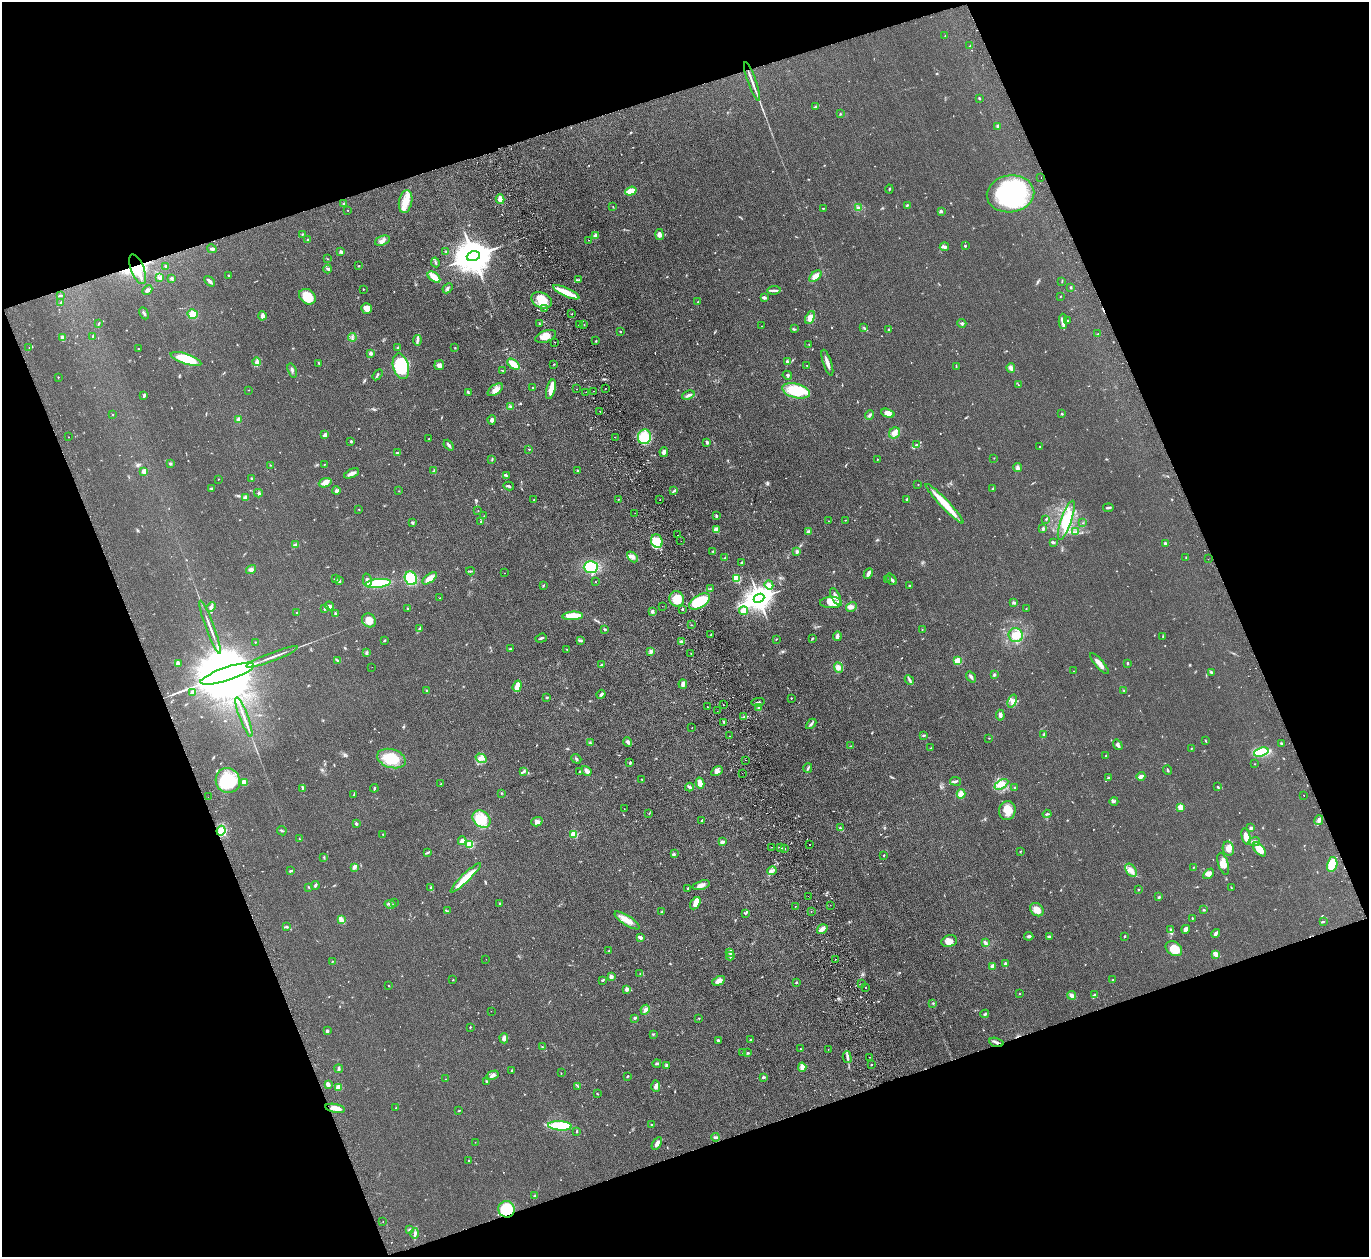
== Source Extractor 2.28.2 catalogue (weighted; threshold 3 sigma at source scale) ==
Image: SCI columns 56-5520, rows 177-5193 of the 5574 x 5496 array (HDU 1 of 3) = the unmasked area's bounding box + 8 px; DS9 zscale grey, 4 x 4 block average (1 PNG px = mean of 4 x 4 image px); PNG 1371 x 1259 px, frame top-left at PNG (2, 2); each listed source drawn as its Kron ellipse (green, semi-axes under 4 px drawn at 4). Shown black and unused: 40% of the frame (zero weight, under 2 of 3 exposures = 3% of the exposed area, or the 3 px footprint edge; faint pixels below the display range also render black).
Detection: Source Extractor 2.28.2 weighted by HDU 2 'WHT'. Background 0.0465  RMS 0.0085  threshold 0.038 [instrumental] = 3 sigma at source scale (4.5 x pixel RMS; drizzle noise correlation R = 1.50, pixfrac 1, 0.05/0.05 arcsec/px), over >= 5 px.
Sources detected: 741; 3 too faint to see at this stretch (4 x 4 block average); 6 inside a brighter object's white glare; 17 cosmic-ray / hot-pixel residue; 1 long thin detection or spike segment (spike, bleed or trail) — neither listed nor drawn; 14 coinciding with a brighter row at this scale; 22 inside a brighter listed object's ellipse — not listed separately; of the other 678, all 500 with FLUX_AUTO >= 1.85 (the completeness limit of this list) listed and drawn (178 fainter detections not listed), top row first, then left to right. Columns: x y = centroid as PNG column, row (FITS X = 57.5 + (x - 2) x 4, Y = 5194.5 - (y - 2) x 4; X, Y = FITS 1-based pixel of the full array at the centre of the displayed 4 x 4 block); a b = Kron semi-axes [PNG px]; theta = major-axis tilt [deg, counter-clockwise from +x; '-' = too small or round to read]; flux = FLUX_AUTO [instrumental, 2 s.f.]
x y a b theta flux
945 36 2 2 - 3.3
970 46 2 2 - 3
752 81 21 2 -70 30
979 98 2 2 - 4.9
815 107 2 2 - 2.6
840 114 2 2 - 2.6
998 126 2 2 - 11
1041 178 2 2 - 4.7
889 189 4 2 - 4.3
631 191 6 4 18 54
1010 194 24 18 7 660
500 199 5 2 - 11
406 202 11 6 78 67
344 204 2 2 - 3.4
907 205 3 2 - 4.8
613 207 2 2 - 1.9
823 208 3 2 - 2.8
858 208 3 3 - 8.2
347 210 2 2 - 2.1
941 211 2 2 - 31
302 234 2 2 - 4.4
596 235 2 2 - 93
660 235 5 4 - 15
308 239 2 2 - 4
588 240 2 2 - 2.3
382 241 8 4 20 22
965 246 2 2 - 4.2
944 247 4 3 - 12
212 249 5 2 - 9
446 251 2 2 - 3.5
341 252 4 3 - 8.3
473 256 7 5 17 17000
328 259 2 2 - 2.1
435 262 5 2 - 8.4
166 266 2 2 - 23
359 266 2 2 - 2.9
138 269 16 6 -69 74
328 269 4 3 - 8.7
228 275 3 2 - 2.6
815 276 7 4 39 35
434 277 7 4 -37 38
160 278 4 3 - 8.6
172 278 2 2 - 30
579 280 3 2 - 4
209 281 6 2 -48 17
1062 281 2 2 - 1.9
1070 287 2 2 - 5.2
448 288 6 3 47 9.3
363 289 2 2 - 3.2
147 290 5 3 - 11
774 290 7 2 8 12
566 292 14 3 -24 130
60 296 4 2 - 4.6
1060 296 2 2 - 2
307 297 9 7 -39 100
764 298 4 3 - 8.5
542 300 11 7 -25 66
698 302 3 2 - 2.5
61 303 3 2 - 3.6
366 308 5 5 - 36
545 309 2 2 - 2.9
144 313 6 2 -62 8.6
193 314 5 5 - 39
572 314 2 2 - 2.1
262 316 4 3 - 21
810 318 7 4 66 32
1068 320 2 2 - 4.7
1063 321 7 4 -89 17
99 323 4 2 - 3.5
962 323 4 2 - 8.6
539 324 2 2 - 3.2
579 324 2 2 - 3.9
584 324 2 2 - 2
761 326 2 2 - 2.2
864 327 3 2 - 3.6
794 329 3 2 - 4.5
888 329 2 2 - 2.6
620 332 2 2 - 3.3
1098 334 2 2 - 3.4
92 336 3 2 - 3.9
545 336 11 6 19 54
352 337 4 2 - 6.3
62 338 4 3 - 18
417 340 5 3 - 11
596 341 2 2 - 3.4
554 342 2 2 - 4.3
809 344 2 2 - 2.2
29 348 2 2 - 3.6
397 348 2 2 - 6.1
455 348 2 2 - 2.5
138 349 2 2 - 3.8
370 353 3 2 - 12
186 359 16 5 -18 150
256 362 4 2 - 9.6
787 362 3 2 - 8.3
319 363 2 2 - 4.1
827 363 13 2 -72 25
513 364 7 3 -37 88
554 364 2 2 - 2.5
439 365 5 5 - 15
807 365 2 2 - 2.1
401 366 13 8 -75 270
956 366 2 2 - 2.3
1011 368 5 3 - 12
292 370 7 2 -70 11
502 370 2 2 - 2.2
377 375 6 2 56 7.2
787 375 5 2 - 6.1
58 377 2 2 - 4.3
1019 385 3 2 - 3.3
532 387 2 2 - 2.5
606 388 2 2 - 2.2
551 389 10 3 76 48
577 389 2 2 - 5.3
248 390 2 2 - 1.9
495 390 9 5 34 31
594 391 2 2 - 2.9
796 391 14 7 -14 170
586 392 2 2 - 2.3
468 393 3 2 - 4.8
144 395 4 2 - 7.9
688 395 6 2 21 12
511 407 3 3 - 7.2
600 411 2 2 - 1.8
888 413 7 4 -18 34
112 414 2 2 - 3
1062 414 2 2 - 14
870 415 5 2 - 8.1
238 419 3 2 - 16
492 420 4 3 - 14
894 433 6 5 - 23
325 435 4 3 - 12
68 437 2 2 - 3.1
615 437 2 2 - 3.5
644 437 7 6 - 100
429 438 3 2 - 2.8
351 441 2 2 - 22
707 442 3 2 - 10
449 445 6 3 -49 9.9
916 445 4 2 - 4.5
1039 447 2 2 - 3.1
529 449 2 2 - 5.5
664 452 5 3 - 17
397 453 3 2 - 12
994 458 2 2 - 2
492 459 2 2 - 3.4
877 459 2 2 - 3
170 463 3 2 - 7.1
324 464 2 2 - 2.6
270 465 2 2 - 2.5
1018 468 4 3 - 14
578 470 2 2 - 12
144 471 4 3 - 16
434 471 3 2 - 3.7
352 473 8 3 25 21
506 476 3 2 - 5
251 478 2 2 - 13
218 479 2 2 - 2.9
325 483 6 4 19 29
918 484 2 2 - 3.9
509 486 5 2 - 7.5
211 489 4 2 - 4.1
993 489 3 2 - 4.6
336 491 4 4 - 11
399 491 2 2 - 2
674 491 2 2 - 3.4
258 493 4 3 - 6.6
246 497 3 2 - 48
619 499 2 2 - 2.6
660 499 2 2 - 2.9
906 499 2 2 - 7.2
534 500 2 2 - 2.9
945 504 27 4 -47 110
1108 508 5 2 - 8.9
359 509 2 2 - 3.2
478 511 2 2 - 2
635 513 2 2 - 3.2
716 515 3 2 - 5.8
484 516 2 2 - 2.2
1046 519 2 2 - 4.7
845 520 2 2 - 2
1066 520 20 5 71 89
481 521 2 2 - 2.7
829 521 2 2 - 2.3
412 523 3 2 - 8.1
1083 523 2 2 - 1.9
1043 528 3 2 - 7.8
716 530 4 3 - 31
809 532 3 3 - 7.2
1075 532 2 2 - 2.6
678 535 2 2 - 3.2
657 541 7 5 -68 67
681 541 2 2 - 2.3
1053 542 3 2 - 9.3
1165 543 2 2 - 23
295 545 3 2 - 5.1
713 551 3 2 - 3.2
797 552 3 2 - 13
632 557 6 4 -45 19
725 558 3 2 - 3.1
1186 558 3 2 - 4
1208 559 2 2 - 4.4
742 562 2 2 - 5.5
591 567 7 6 - 180
251 570 5 3 - 12
470 571 4 2 - 5.6
505 573 2 2 - 2.9
868 574 6 3 62 20
411 578 7 6 - 140
430 578 8 3 37 45
737 578 2 2 - 310
336 579 4 2 - 4
891 579 6 2 -53 11
367 580 7 3 -76 17
887 580 2 2 - 1.9
339 581 3 2 - 7.1
595 582 2 2 - 3.6
378 583 13 4 6 290
543 585 3 2 - 3.6
769 585 4 4 - 20
909 585 2 2 - 3.2
710 589 2 2 - 2.3
835 596 9 3 -64 23
440 598 2 2 - 2.3
759 598 5 4 - 5600
677 599 8 7 - 72
700 602 11 6 31 200
831 603 11 5 0 40
1014 603 3 2 - 5.9
329 606 5 3 - 12
662 606 2 2 - 2.4
211 607 5 3 - 12
851 607 5 3 - 17
408 608 2 2 - 2.8
1026 608 2 2 - 2
324 609 3 2 - 3.9
682 610 3 2 - 4.2
652 611 2 2 - 43
743 611 4 4 - 30
297 613 2 2 - 3.4
335 614 2 2 - 5.2
573 616 10 4 4 120
369 620 7 6 - 43
691 625 2 2 - 2.2
210 627 28 2 -70 28
419 629 3 3 - 5.4
605 629 2 2 - 7.8
922 629 2 2 - 3.9
711 635 2 2 - 4
1016 635 7 7 - 48
837 636 5 3 - 16
1163 636 3 2 - 3
541 638 6 2 19 7.1
812 638 3 2 - 3.7
776 639 2 2 - 2.2
384 640 2 2 - 2
581 641 3 2 - 5.6
255 642 2 2 - 5.4
681 642 3 3 - 11
510 649 2 2 - 19
567 649 2 2 - 2.3
651 652 3 3 - 9.1
367 653 2 2 - 3.3
691 653 2 2 - 2.3
272 657 27 2 21 32
338 661 4 2 - 5.5
958 661 4 3 - 62
1127 663 3 2 - 5
178 664 4 3 - 8.2
1099 664 13 3 -49 30
602 665 3 2 - 9
372 667 2 2 - 2.4
838 667 5 4 - 18
1073 671 2 2 - 2
1211 672 3 2 - 4.7
227 674 28 6 18 110000
994 675 3 2 - 7.5
971 677 6 2 -55 14
909 680 5 2 - 7.5
683 684 5 3 - 15
517 686 6 3 71 78
427 691 2 2 - 3.3
1124 691 2 2 - 2.4
192 692 4 2 - 7.4
601 694 5 2 - 9.5
547 697 3 2 - 4.5
791 698 2 2 - 5.7
1012 701 7 3 71 16
758 702 6 2 10 7.2
723 705 2 2 - 5.7
707 707 2 2 - 2
759 708 3 2 - 16
717 711 2 2 - 2.4
1000 715 5 3 - 18
244 717 21 2 -69 31
744 717 3 2 - 4.8
724 722 3 2 - 5.4
811 724 6 2 46 9.3
692 728 2 2 - 1.9
924 735 4 2 - 4.8
1044 735 4 2 - 6
729 736 2 2 - 5.2
989 738 2 2 - 2.5
1205 740 3 2 - 2.9
628 742 5 3 - 14
590 743 4 2 - 5.7
1281 743 3 2 - 3.3
1118 745 6 2 -55 14
851 746 2 2 - 1.9
931 748 2 2 - 3
1191 748 2 2 - 3
1261 752 7 4 18 180
1106 755 2 2 - 3.1
481 758 6 3 -32 16
391 759 15 9 -17 130
576 759 5 2 - 5.4
746 760 2 2 - 3
630 763 4 2 - 4.8
1255 764 2 2 - 2.2
808 768 5 2 - 6.8
1168 770 4 2 - 5.3
523 771 3 2 - 6.7
580 771 3 2 - 3.2
587 771 5 3 - 18
717 771 6 4 29 17
742 773 2 2 - 5
1141 776 4 2 - 22
1108 778 3 2 - 5.3
642 779 3 2 - 2.6
228 780 13 12 - 310
956 781 6 3 -8 8.3
244 783 4 4 - 38
700 783 6 3 -77 39
441 784 2 2 - 2.7
1001 784 7 4 30 29
689 787 4 3 - 9
1218 787 3 2 - 4.1
374 788 4 2 - 6.3
1014 788 3 2 - 3.9
302 789 2 2 - 2.6
501 793 2 2 - 2.5
961 794 5 4 - 28
354 795 3 2 - 3.2
1304 795 2 2 - 3
208 797 2 2 - 7.2
1114 801 4 2 - 6.8
1181 807 2 2 - 140
624 809 2 2 - 2
1007 810 9 8 - 49
649 813 2 2 - 2.5
1047 814 4 2 - 6.4
481 819 10 7 -43 110
702 820 2 2 - 4.1
1319 820 5 2 - 9.8
537 822 6 4 15 16
356 824 2 2 - 28
840 828 2 2 - 2.7
1251 828 3 2 - 10
221 831 5 4 - 24
282 831 5 2 - 4.5
383 834 2 2 - 2.9
574 834 2 2 - 290
1246 836 8 4 -77 26
300 839 2 2 - 2.4
462 841 4 4 - 14
722 842 4 2 - 17
1254 842 6 2 8 19
469 844 2 2 - 350
810 845 2 2 - 6.4
771 847 2 2 - 4.5
780 847 2 2 - 2.4
785 849 2 2 - 2.9
1228 849 7 5 -81 27
1260 849 8 4 -49 66
1021 851 2 2 - 3.5
427 853 2 2 - 2.6
674 853 2 2 - 2.5
884 855 2 2 - 4.8
324 857 2 2 - 2.9
1223 864 11 5 -73 36
1332 864 7 5 76 100
354 867 4 2 - 5.7
1193 867 2 2 - 1.9
1131 870 7 5 -55 30
290 871 3 2 - 7.6
772 871 5 3 - 10
1209 874 6 4 47 18
466 878 20 4 44 110
315 885 4 2 - 6.7
701 885 9 3 16 29
309 887 2 2 - 3.4
431 887 2 2 - 2.8
1231 887 2 2 - 2.6
688 888 2 2 - 4.4
1139 890 2 2 - 2.7
808 896 2 2 - 2.2
1159 897 3 2 - 6
394 902 2 2 - 2.7
499 903 2 2 - 3.8
695 903 7 4 57 38
390 904 5 2 - 9.7
830 905 2 2 - 2.3
795 906 2 2 - 24
1037 910 7 6 - 42
1204 910 3 2 - 5.3
447 911 3 2 - 2.5
662 911 2 2 - 3.7
811 912 2 2 - 11
746 913 3 2 - 5.5
1192 918 2 2 - 3.3
341 920 4 2 - 34
627 920 14 4 -34 49
1323 921 2 2 - 3.5
286 927 4 2 - 6.1
822 929 5 3 - 30
1170 929 2 2 - 5.7
1186 929 4 3 - 21
1216 933 5 2 - 15
1029 936 4 3 - 8.7
1124 936 3 2 - 3.5
640 937 3 2 - 17
1049 937 3 2 - 10
949 941 8 6 17 34
985 943 4 3 - 9
1174 949 9 6 -35 79
609 951 2 2 - 8.6
730 952 4 3 - 9.8
1216 954 3 2 - 52
730 956 4 2 - 12
486 959 2 2 - 2.6
836 959 2 2 - 8.4
332 962 2 2 - 2.7
1005 964 3 2 - 11
992 966 2 2 - 28
640 974 2 2 - 2
611 977 2 2 - 73
453 980 2 2 - 2.2
603 980 3 2 - 5.6
1113 980 2 2 - 9.7
719 981 6 4 26 28
796 982 2 2 - 13
862 984 2 2 - 5.1
389 986 2 2 - 2.2
866 988 2 2 - 5.9
627 989 2 2 - 62
1019 994 2 2 - 3
1072 995 4 3 - 17
1095 995 3 3 - 6.6
933 1004 2 2 - 2.1
645 1010 5 3 - 19
491 1011 2 2 - 3.2
985 1014 4 2 - 8
635 1018 3 2 - 5.1
699 1018 2 2 - 3.3
470 1027 2 2 - 3.9
327 1031 3 2 - 7.8
653 1034 2 2 - 2.3
504 1038 5 3 - 19
751 1039 4 2 - 3.6
718 1040 3 2 - 5.5
996 1042 7 2 -17 13
542 1047 2 2 - 2.8
800 1049 2 2 - 3.8
828 1050 2 2 - 2
743 1053 2 2 - 2.9
748 1053 3 2 - 4.4
847 1057 6 2 -75 11
869 1057 2 2 - 2.5
657 1063 4 2 - 8.9
666 1065 4 2 - 15
871 1065 2 2 - 4.6
802 1067 5 3 - 25
339 1069 4 2 - 5.2
512 1070 2 2 - 3
561 1073 2 2 - 2.3
492 1075 6 3 28 16
627 1076 2 2 - 4.7
763 1077 2 2 - 10
445 1079 2 2 - 1.9
486 1082 4 2 - 5
328 1084 3 3 - 14
578 1086 2 2 - 2.9
656 1086 6 3 -88 19
338 1087 3 3 - 18
597 1094 4 2 - 3
335 1108 10 3 -11 35
396 1108 2 2 - 3.7
459 1111 2 2 - 3.3
652 1124 2 2 - 2.6
560 1126 12 4 -4 210
577 1131 2 2 - 4.3
715 1137 4 2 - 8.2
475 1142 2 2 - 2
657 1143 7 3 57 25
469 1161 2 2 - 10
535 1196 3 2 - 8.8
506 1209 8 8 - 210
383 1222 2 2 - 2
410 1229 3 2 - 4.4
415 1234 5 2 - 8.5
Overlapping masked pixels (flux is a lower limit): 4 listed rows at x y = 138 269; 1332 864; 996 1042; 506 1209
Diffuse or blended objects may show on this block-average render without a row.